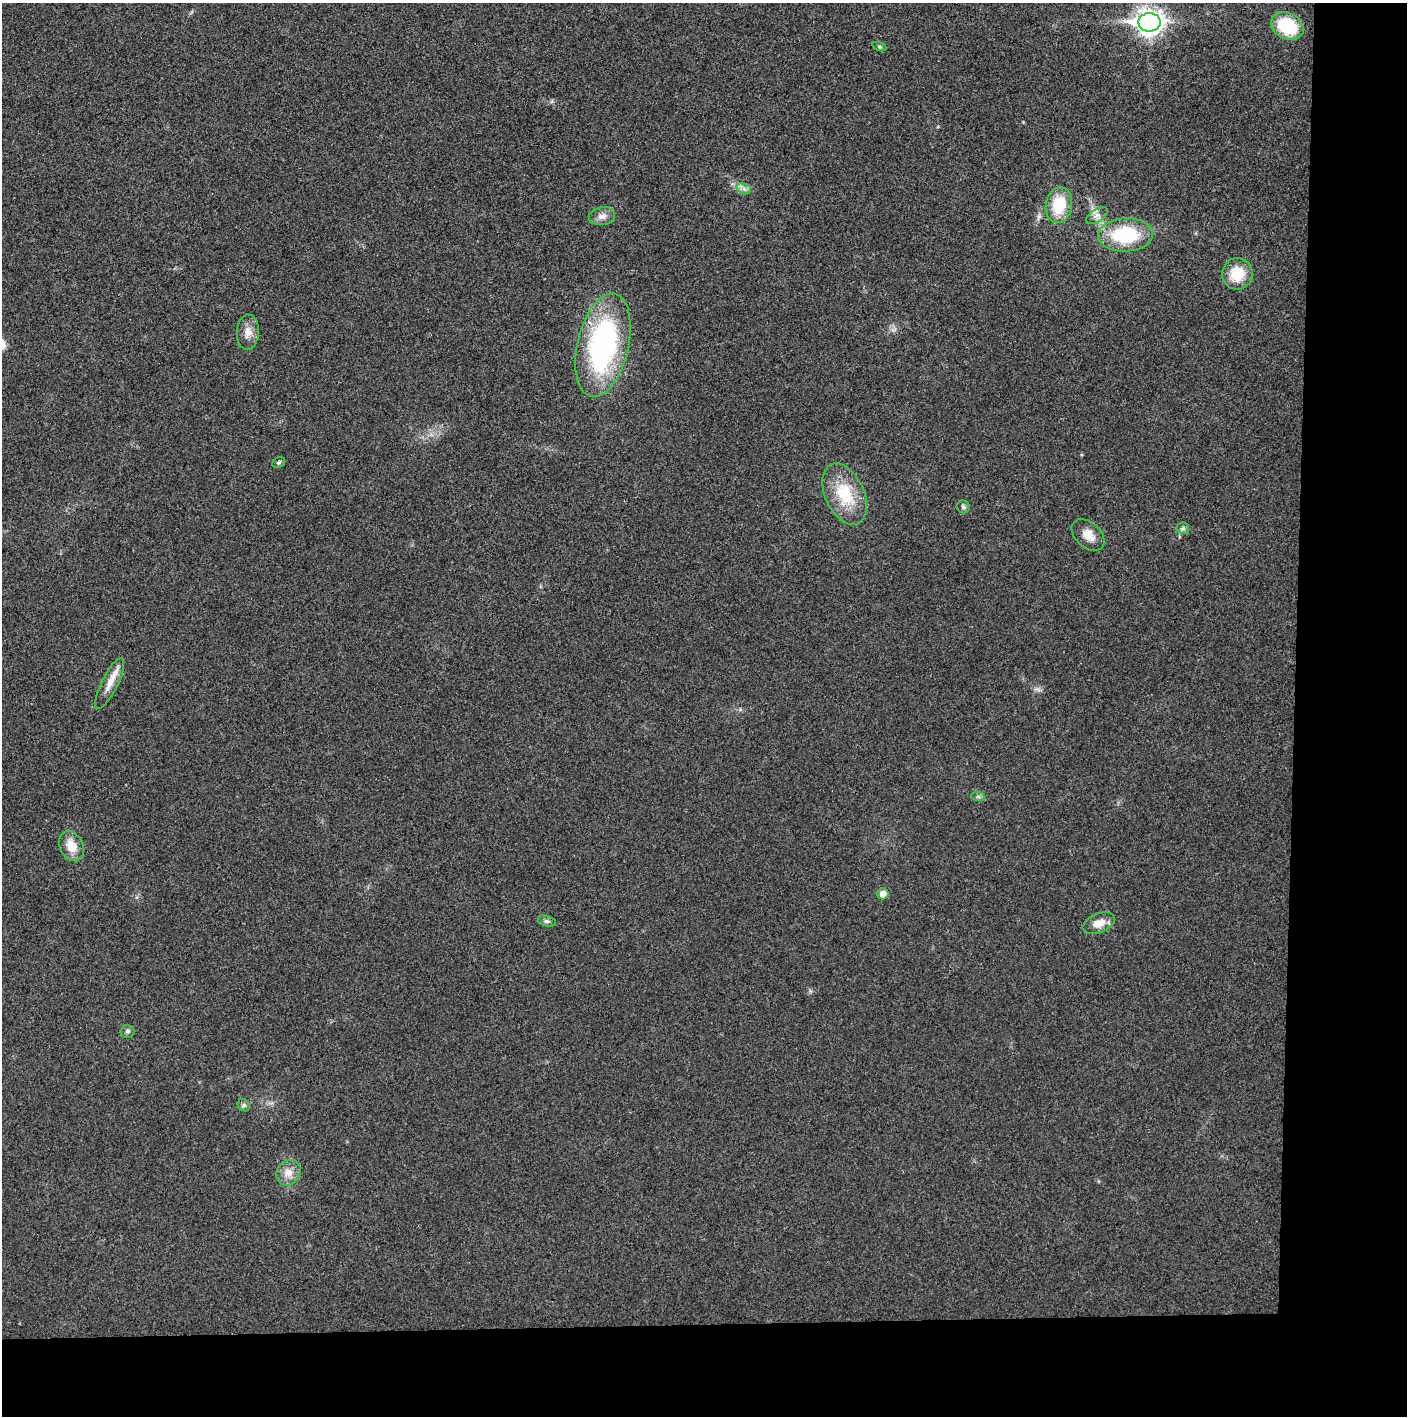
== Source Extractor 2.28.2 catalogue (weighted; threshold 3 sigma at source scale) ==
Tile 9 of 3 x 3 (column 3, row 3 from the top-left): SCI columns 2813-4217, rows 1-1414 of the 4221 x 4243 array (HDU 1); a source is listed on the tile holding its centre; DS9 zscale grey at full resolution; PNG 1409 x 1418 px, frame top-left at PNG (2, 3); each listed source drawn as its Kron ellipse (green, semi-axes under 4 px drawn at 4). Shown black and unused: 14% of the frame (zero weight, under 3 of 4 exposures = <1% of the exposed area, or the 3 px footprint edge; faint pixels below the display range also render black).
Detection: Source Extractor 2.28.2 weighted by HDU 2 'WHT'; one run over the whole footprint, this tile lists its part. Background 0.0253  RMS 0.0059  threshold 0.0267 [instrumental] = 3 sigma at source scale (4.5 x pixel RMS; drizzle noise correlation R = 1.50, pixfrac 1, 0.05/0.05 arcsec/px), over >= 5 px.
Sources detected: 26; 1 inside a brighter listed object's ellipse — not listed separately; the other 25 listed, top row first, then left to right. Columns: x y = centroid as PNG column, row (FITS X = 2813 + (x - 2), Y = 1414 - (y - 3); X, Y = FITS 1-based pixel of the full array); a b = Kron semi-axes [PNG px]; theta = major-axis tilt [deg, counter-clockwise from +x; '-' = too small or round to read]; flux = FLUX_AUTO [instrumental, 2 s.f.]
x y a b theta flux
1149 22 11 9 0 520
1287 26 17 12 -26 30
879 47 7 3 -19 0.9
744 189 7 4 -19 1.9
1059 205 18 13 82 21
1097 215 12 6 33 2.9
602 216 13 9 11 3.9
1125 235 27 16 2 40
1237 274 16 15 - 16
248 332 18 11 87 5.6
603 345 53 25 77 130
279 463 6 5 - 1
845 494 33 19 -66 26
963 507 6 6 - 1.4
1183 528 6 6 - 1.2
1088 535 19 12 -43 7.2
110 683 28 8 64 6.9
978 796 7 4 -1 1.2
71 846 16 11 -62 9.5
883 894 5 5 - 5.7
547 921 9 5 -15 1.6
1099 923 17 9 23 6.9
127 1031 7 6 - 1.6
244 1105 7 5 -45 1.4
288 1173 13 11 53 5.9
Overlapping masked pixels (flux is a lower limit): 1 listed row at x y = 603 345